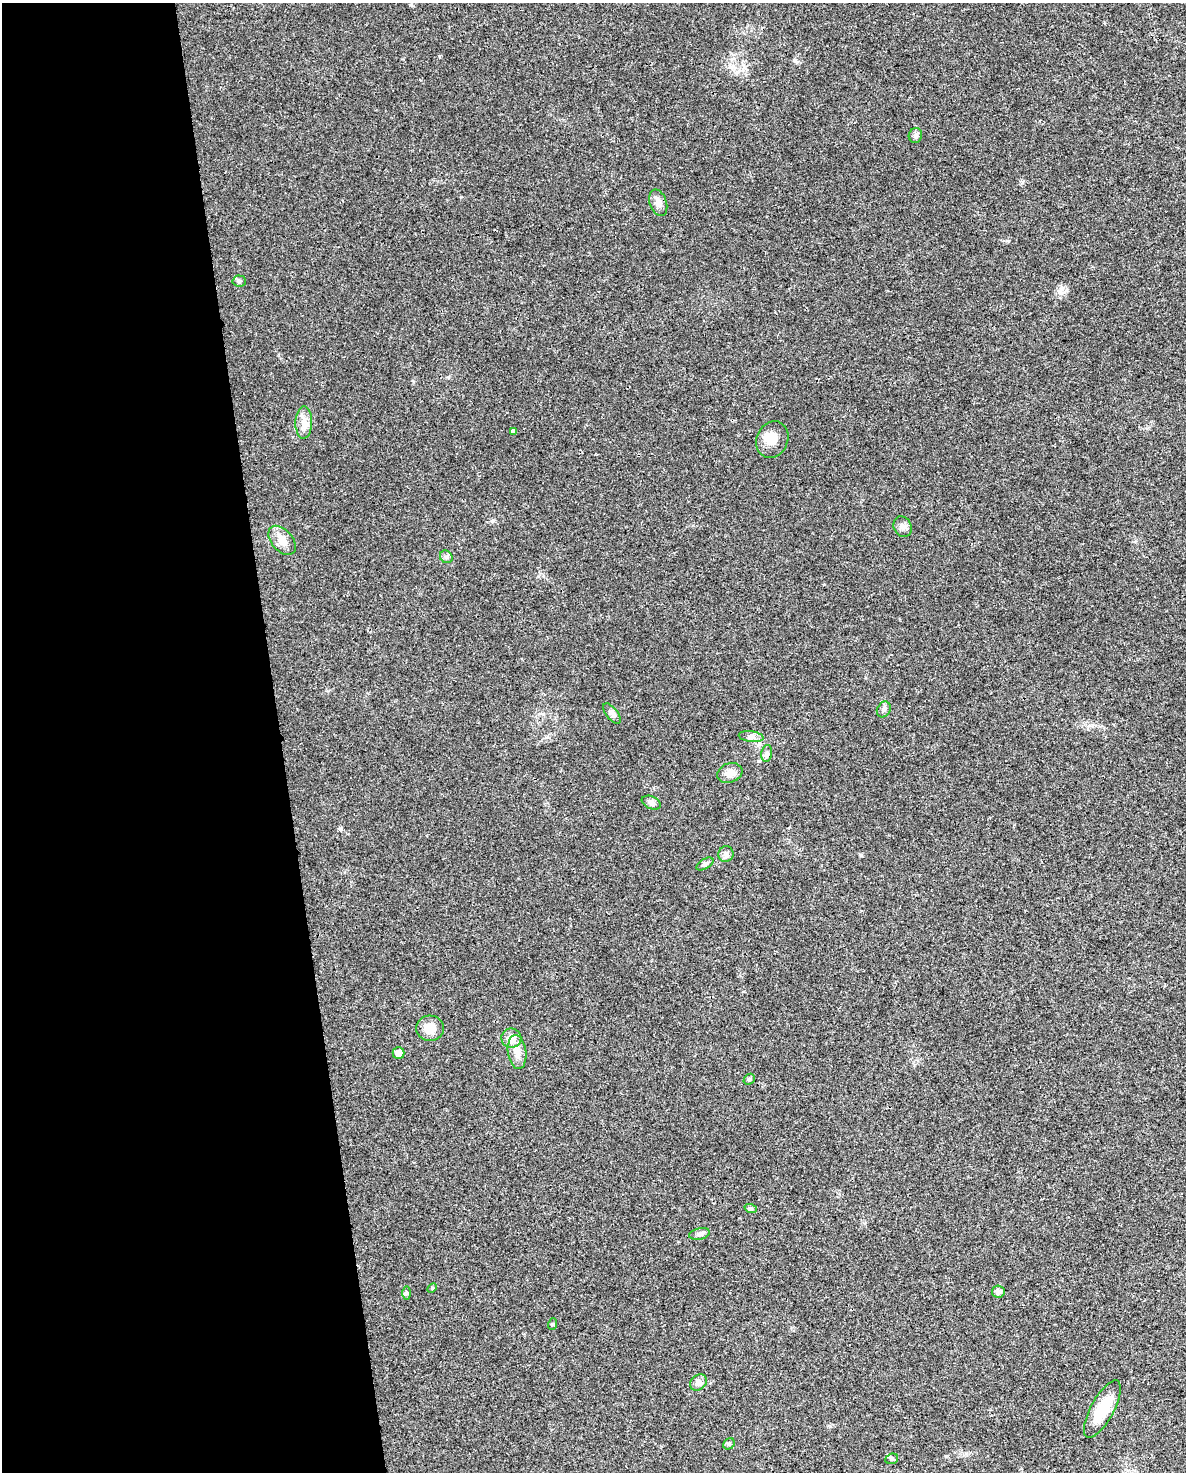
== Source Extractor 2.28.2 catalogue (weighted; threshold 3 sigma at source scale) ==
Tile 5 of 4 x 3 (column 1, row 2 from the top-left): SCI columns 1-1184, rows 1492-2961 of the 4736 x 4497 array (HDU 1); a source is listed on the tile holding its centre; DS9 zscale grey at full resolution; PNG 1188 x 1474 px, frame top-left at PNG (2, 3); each listed source drawn as its Kron ellipse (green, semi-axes under 4 px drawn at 4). Shown black and unused: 24% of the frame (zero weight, under 3 of 4 exposures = <1% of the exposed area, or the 3 px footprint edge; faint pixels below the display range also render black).
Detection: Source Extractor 2.28.2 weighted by HDU 2 'WHT'; one run over the whole footprint, this tile lists its part. Background 0.0232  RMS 0.003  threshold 0.0136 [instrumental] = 3 sigma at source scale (4.5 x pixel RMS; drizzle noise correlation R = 1.50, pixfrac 1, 0.0396/0.0396 arcsec/px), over >= 5 px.
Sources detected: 32; all 32 listed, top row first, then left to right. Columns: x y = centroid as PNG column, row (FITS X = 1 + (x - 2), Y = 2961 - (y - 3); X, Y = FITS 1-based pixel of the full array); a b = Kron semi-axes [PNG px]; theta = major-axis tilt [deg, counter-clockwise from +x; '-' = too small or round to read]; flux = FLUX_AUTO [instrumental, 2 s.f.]
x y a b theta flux
915 135 7 6 - 0.85
658 203 14 8 -72 1.8
239 281 6 5 - 0.58
304 423 16 8 89 2.4
513 431 3 3 - 21
772 440 19 15 66 4.3
903 527 10 8 -61 1.4
282 540 17 10 -49 3
446 557 7 5 -45 0.66
884 709 8 6 59 0.84
612 713 12 5 -51 1.1
751 737 12 5 -7 1.1
767 753 8 5 82 0.77
730 773 13 9 19 2.2
651 803 10 6 -22 1.1
726 854 8 7 - 1.1
705 864 9 5 30 0.69
430 1028 14 12 -4 4.2
511 1038 10 9 - 3.6
517 1052 17 9 -82 2.6
398 1053 6 5 - 2.6
749 1079 6 5 - 0.47
751 1209 6 4 -18 0.47
699 1234 10 5 13 0.93
432 1288 6 3 45 0.37
998 1292 6 6 - 1.4
406 1293 7 4 -90 0.46
553 1324 6 4 70 0.3
698 1383 9 7 42 1.5
1102 1409 32 11 62 9.6
729 1444 6 5 - 0.52
892 1459 6 5 - 0.54
Unlisted compact peaks at least as high as the median listed source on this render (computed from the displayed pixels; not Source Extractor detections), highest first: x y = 1060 292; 439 56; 861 855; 547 737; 492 521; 1022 182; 341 829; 538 576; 461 197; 795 61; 448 377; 1008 241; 413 381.